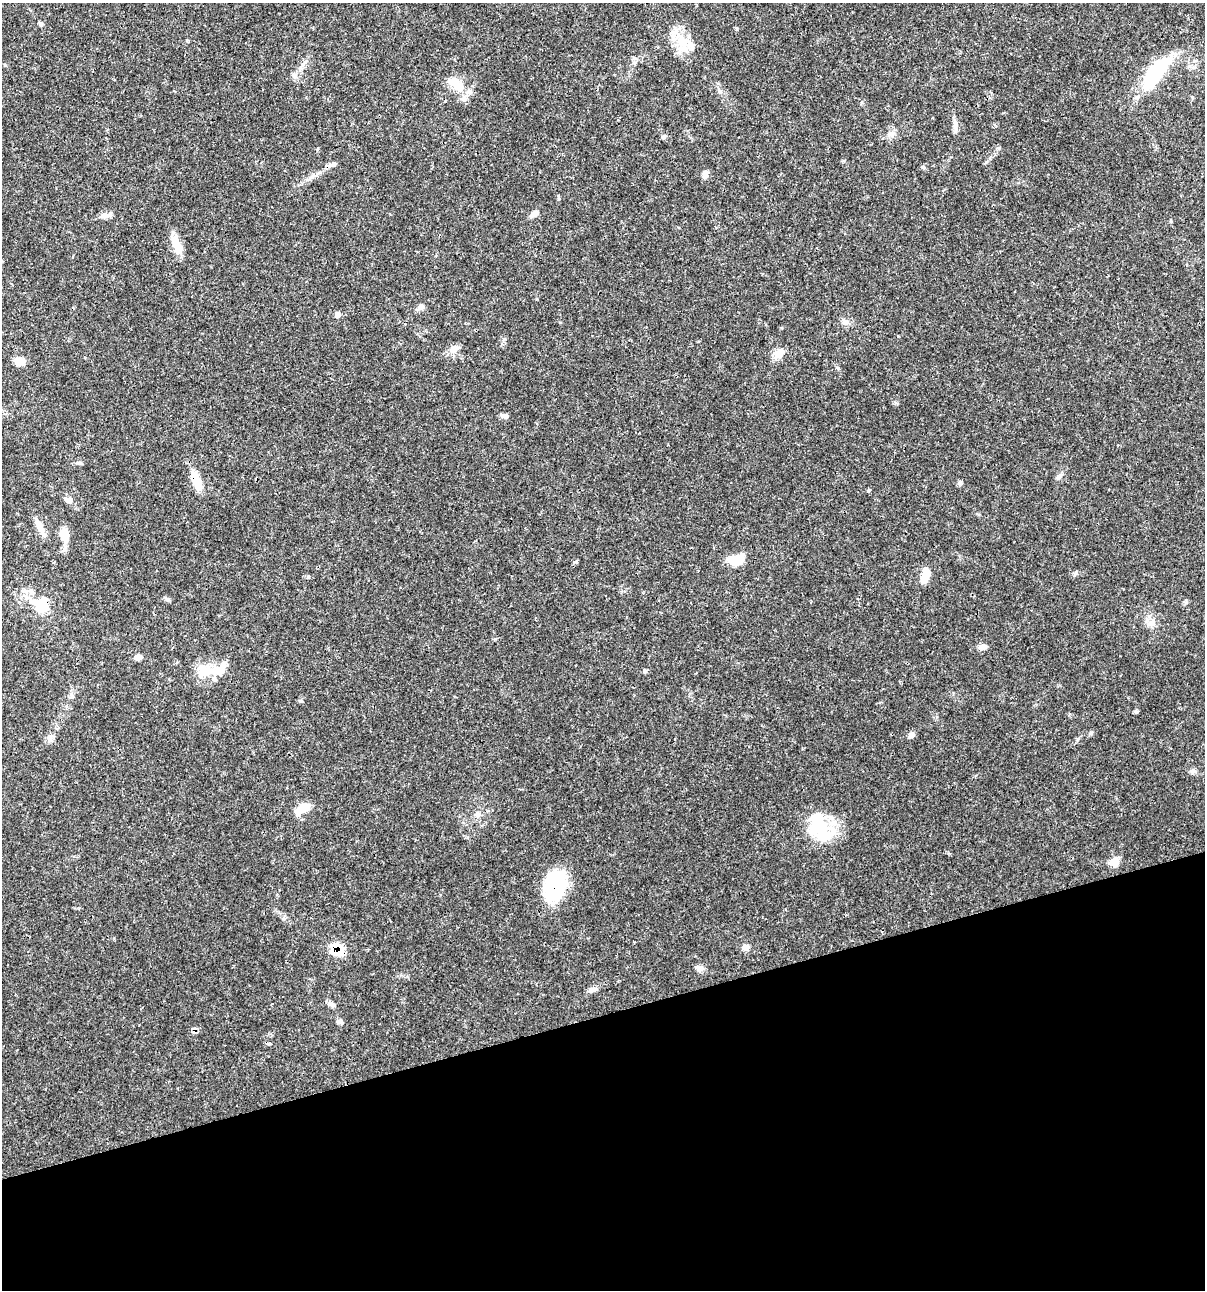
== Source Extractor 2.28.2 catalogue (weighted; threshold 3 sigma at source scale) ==
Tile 14 of 4 x 4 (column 2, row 4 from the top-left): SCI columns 1305-2507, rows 6-1293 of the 4963 x 5162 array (HDU 1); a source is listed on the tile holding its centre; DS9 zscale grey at full resolution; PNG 1207 x 1292 px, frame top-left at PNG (2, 3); no overlay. Shown black and unused: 21% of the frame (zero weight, under 3 of 4 exposures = <1% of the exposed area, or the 3 px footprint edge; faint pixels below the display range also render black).
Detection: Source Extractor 2.28.2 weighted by HDU 2 'WHT'; one run over the whole footprint, this tile lists its part. Background 0.0314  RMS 0.002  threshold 0.0091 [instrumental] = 3 sigma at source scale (4.5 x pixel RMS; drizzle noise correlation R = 1.50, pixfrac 1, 0.0396/0.0396 arcsec/px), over >= 5 px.
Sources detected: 58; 3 inside a brighter object's white glare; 1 cosmic-ray / hot-pixel residue — not listed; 3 inside a brighter listed object's ellipse — not listed separately; the other 51 listed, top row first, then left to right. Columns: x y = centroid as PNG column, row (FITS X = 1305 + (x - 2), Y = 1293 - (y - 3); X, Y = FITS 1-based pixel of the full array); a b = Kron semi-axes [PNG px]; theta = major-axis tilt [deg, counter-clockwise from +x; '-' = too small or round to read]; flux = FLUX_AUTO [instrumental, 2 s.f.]
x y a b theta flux
41 24 6 5 - 0.45
682 42 20 13 -49 4.4
1155 73 41 14 54 16
456 84 31 12 -37 3.6
955 125 19 5 -81 1
890 135 11 4 11 0.66
663 137 7 5 -1 0.37
332 165 13 5 24 0.76
923 167 6 4 -44 0.3
705 174 9 7 87 1.1
534 214 13 7 35 0.97
104 215 13 7 22 1
176 245 25 10 -66 3.2
421 307 9 7 7 0.81
337 315 8 7 - 0.65
845 322 10 8 -10 0.92
454 349 13 10 36 1.5
779 353 12 9 46 2.4
19 361 15 9 -18 1.6
505 416 9 6 -10 0.69
1059 477 10 5 33 0.63
196 480 23 8 -72 4.2
960 482 6 5 - 0.36
869 490 5 3 - 0.23
68 500 12 7 -17 0.99
39 526 21 9 -63 1.9
64 534 18 11 -74 2.5
737 559 19 12 11 4.1
925 575 18 8 78 2.6
308 577 5 4 - 0.24
167 599 8 5 -15 0.44
41 604 24 21 -25 6.3
1152 622 9 6 -72 0.89
982 647 11 6 6 0.85
138 657 10 6 7 0.84
204 671 25 18 2 4.3
645 671 6 5 - 0.36
72 696 7 4 -89 0.42
911 735 8 7 - 0.68
1192 771 7 6 - 0.54
303 808 22 10 28 2.7
478 814 9 7 35 0.89
821 828 33 24 -69 8.5
1114 862 12 11 - 1.9
554 886 33 23 72 14
746 947 10 9 - 0.92
337 950 17 11 -43 5.1
699 968 10 8 2 0.81
593 989 13 6 16 0.8
340 1022 9 6 -32 0.54
194 1031 9 6 -73 0.69
Overlapping masked pixels (flux is a lower limit): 5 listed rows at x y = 196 480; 41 604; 554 886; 337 950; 194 1031
Unlisted compact peaks at least as high as the median listed source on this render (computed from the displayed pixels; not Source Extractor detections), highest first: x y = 838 368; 1091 733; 1136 712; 301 701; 737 29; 1186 602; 896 403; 1076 573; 898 336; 1171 221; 504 339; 843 161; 781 328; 862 102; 986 162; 1077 739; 80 463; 283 919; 559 199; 999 149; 560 322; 318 148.